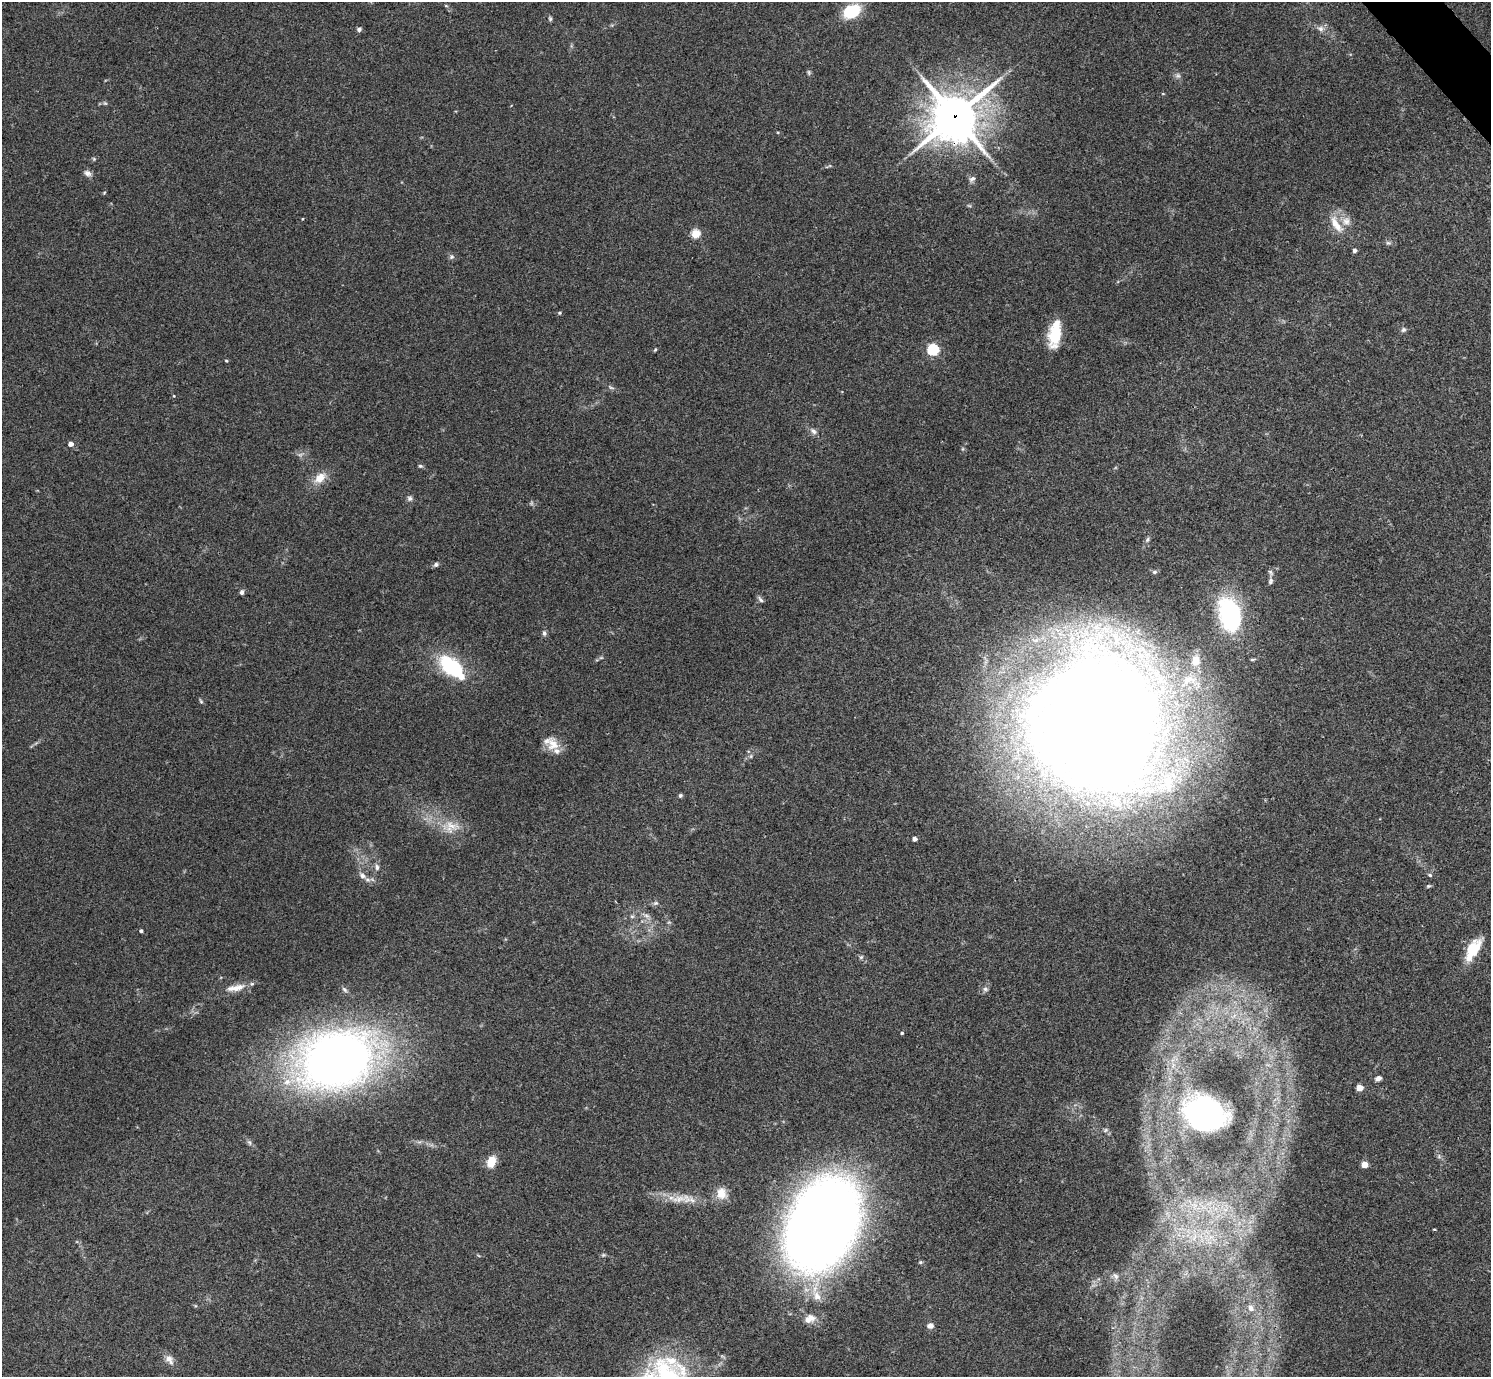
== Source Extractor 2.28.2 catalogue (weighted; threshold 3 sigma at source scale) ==
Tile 10 of 4 x 4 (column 2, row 3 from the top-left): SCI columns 1495-2983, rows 1676-3050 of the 5963 x 5961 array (HDU 1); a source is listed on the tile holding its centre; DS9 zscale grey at full resolution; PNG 1493 x 1379 px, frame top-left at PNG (2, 2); no overlay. Shown black and unused: <1% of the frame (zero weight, under 3 of 4 exposures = <1% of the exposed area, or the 3 px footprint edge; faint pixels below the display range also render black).
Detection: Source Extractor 2.28.2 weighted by HDU 2 'WHT'; one run over the whole footprint, this tile lists its part. Background 0.154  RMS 0.0074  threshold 0.0331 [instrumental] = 3 sigma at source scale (4.5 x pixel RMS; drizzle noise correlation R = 1.50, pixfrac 1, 0.05/0.05 arcsec/px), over >= 5 px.
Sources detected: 96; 1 too faint to see at this stretch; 1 inside a brighter object's white glare — not listed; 5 inside a brighter listed object's ellipse — not listed separately; the other 89 listed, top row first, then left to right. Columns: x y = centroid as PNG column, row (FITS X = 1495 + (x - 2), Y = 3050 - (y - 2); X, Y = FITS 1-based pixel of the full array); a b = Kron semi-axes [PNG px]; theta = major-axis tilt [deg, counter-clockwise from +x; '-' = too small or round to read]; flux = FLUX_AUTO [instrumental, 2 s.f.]
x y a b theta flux
446 6 5 3 - 0.74
852 11 20 14 27 27
550 19 7 5 -74 1.2
359 29 6 5 - 1.8
1321 29 9 8 - 3.4
809 72 8 4 -81 1.2
1178 76 7 6 - 2
1163 94 5 3 - 0.57
105 103 7 4 -44 1
955 117 19 17 40 2300
94 159 5 4 - 0.81
87 173 10 7 -34 3
972 179 9 6 37 2.5
104 193 5 3 - 0.66
969 205 6 4 -20 0.96
302 219 4 2 - 0.52
1346 221 12 11 - 6
1336 224 27 9 -58 12
695 234 5 5 - 33
1388 243 7 5 -7 1.4
1355 250 4 4 - 1.8
451 257 7 6 - 1.8
559 313 4 4 - 1
1403 330 7 6 - 1.7
1055 334 28 12 82 25
655 350 5 3 - 0.79
933 350 5 5 - 79
226 361 5 3 - 0.73
611 388 9 3 -14 1.3
174 396 4 3 - 0.54
813 431 10 7 -42 2.9
71 444 4 4 - 4.7
420 466 6 5 - 1.2
320 478 18 12 41 9.9
410 498 7 7 - 2.1
1147 540 7 6 - 1.7
436 565 6 5 - 2
1154 572 7 5 14 1.3
1271 573 10 6 -62 2.1
1270 581 9 6 76 2
242 592 5 5 - 2.1
760 600 9 5 -49 1.9
1230 614 21 13 -75 160
544 633 7 6 - 1.9
601 658 7 4 1 1.1
1252 659 6 3 9 0.87
452 667 33 16 -40 56
201 701 6 5 - 1.1
1095 723 129 115 89 1800
553 744 21 15 -71 12
751 756 6 4 72 1.1
680 796 5 5 - 1.3
451 827 23 18 10 15
915 839 4 4 - 2.9
377 867 10 6 -75 2.6
1430 875 5 4 - 1.1
362 876 12 8 -44 4.3
1428 886 7 4 26 1
656 903 7 5 1 1.6
646 915 8 5 -17 2.5
632 916 6 4 0 1.2
141 931 3 3 - 1.4
1474 951 34 10 54 18
861 957 6 5 - 1.2
236 988 29 9 11 9.4
344 989 8 6 -46 1.7
985 989 7 6 - 1.8
902 1033 3 3 - 0.93
337 1059 49 36 18 800
1378 1078 7 5 24 3.1
287 1082 12 10 29 8.1
1359 1088 5 4 - 13
1202 1115 34 25 4 150
1106 1130 7 5 37 1.6
249 1142 9 4 -54 1.9
1439 1156 6 5 - 1.6
491 1162 13 8 71 12
1364 1165 5 4 - 13
721 1193 15 13 -80 10
679 1199 27 10 5 12
822 1224 61 43 60 1300
603 1255 6 4 44 1
1116 1276 10 7 -51 2.7
817 1296 14 10 -64 7.7
1251 1308 11 8 -65 4.4
809 1319 14 9 26 7.2
930 1326 8 6 -1 3.3
169 1359 15 10 -53 4.9
671 1360 23 12 -8 17
Overlapping masked pixels (flux is a lower limit): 1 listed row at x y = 955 117